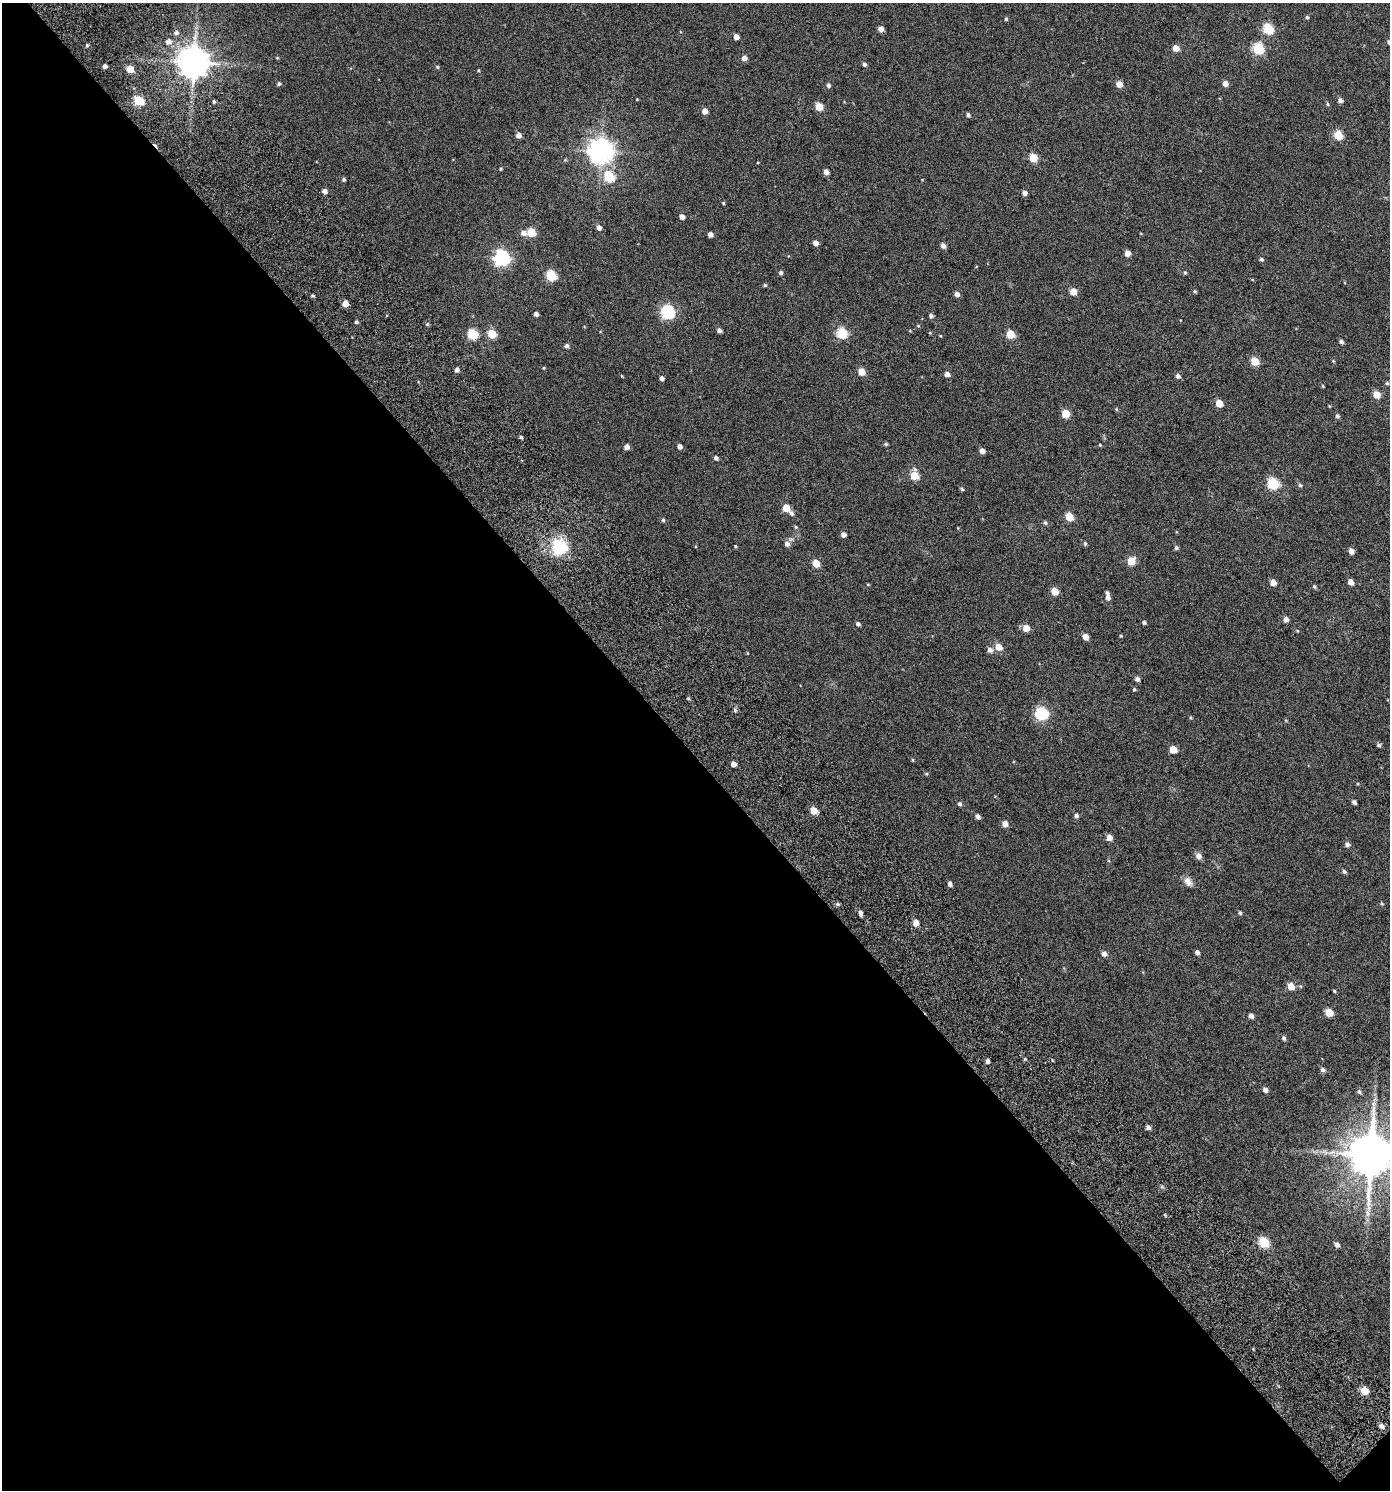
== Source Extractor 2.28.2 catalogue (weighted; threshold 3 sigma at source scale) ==
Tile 3 of 2 x 2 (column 1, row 2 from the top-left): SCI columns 173-1560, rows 145-1632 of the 3261 x 3269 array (HDU 1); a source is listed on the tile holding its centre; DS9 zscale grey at full resolution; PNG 1392 x 1492 px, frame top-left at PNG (2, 3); no overlay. Shown black and unused: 49% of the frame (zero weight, under 3 of 6 exposures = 13% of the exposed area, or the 3 px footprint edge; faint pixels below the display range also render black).
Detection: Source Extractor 2.28.2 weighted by HDU 2 'WHT'; one run over the whole footprint, this tile lists its part. Background 0.0296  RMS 0.013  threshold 0.0536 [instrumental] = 3 sigma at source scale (4.09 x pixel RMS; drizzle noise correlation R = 1.36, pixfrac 0.8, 0.0396/0.0396 arcsec/px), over >= 5 px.
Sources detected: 177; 1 cosmic-ray / hot-pixel residue — not listed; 1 inside a brighter listed object's ellipse — not listed separately; the other 175 listed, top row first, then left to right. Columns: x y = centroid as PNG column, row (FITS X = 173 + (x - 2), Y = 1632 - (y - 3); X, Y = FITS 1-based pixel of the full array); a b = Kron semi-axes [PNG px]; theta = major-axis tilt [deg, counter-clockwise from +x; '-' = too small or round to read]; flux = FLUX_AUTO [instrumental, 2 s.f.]
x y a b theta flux
1307 17 5 4 - 1.5
1006 19 4 4 - 1.4
881 29 5 5 - 6.3
1268 29 6 5 - 62
176 32 6 5 - 3
736 37 4 4 - 6.8
168 41 6 5 - 4.8
1389 42 5 4 - 3.4
87 45 4 3 - 1.7
1176 48 5 5 - 10
1258 48 6 5 - 81
277 58 5 3 - 0.79
744 58 5 5 - 5.3
194 63 9 9 - 1900
864 64 4 4 - 2.5
105 66 4 4 - 4.2
437 67 5 4 - 1.4
130 69 5 5 - 23
279 84 5 4 - 2.2
1119 84 5 5 - 10
1225 84 5 5 - 6.8
829 85 5 4 - 2.5
637 99 4 3 - 0.73
1340 100 5 5 - 3.8
138 101 5 5 - 54
214 101 5 4 - 1.5
1327 104 6 3 -81 1.3
819 106 5 5 - 22
705 111 5 5 - 7.4
968 115 5 4 - 2.3
518 135 5 5 - 5.6
1338 135 5 5 - 38
601 151 8 8 - 940
1033 158 5 5 - 33
565 160 6 3 19 1.2
501 169 4 3 - 1.2
826 172 4 4 - 5.9
609 176 6 5 - 66
344 179 4 4 - 1.8
325 191 5 5 - 4.2
1025 193 5 4 - 4.6
723 203 4 4 - 1
682 217 5 4 - 5.5
599 228 5 5 - 4.7
531 232 5 5 - 32
524 233 7 5 -6 5.7
710 235 4 4 - 4.9
816 243 4 4 - 6.8
943 245 5 5 - 5
1127 253 5 4 - 8.3
502 258 7 6 - 270
1261 259 5 4 - 2
781 272 5 4 - 2.4
1185 273 5 4 - 1.4
551 275 6 5 - 63
765 285 5 4 - 1.3
1073 291 5 5 - 16
1195 291 5 4 - 1.4
957 294 5 4 - 4.9
313 295 4 3 - 1.7
345 303 5 4 - 12
668 312 6 6 - 170
536 314 4 4 - 3.6
931 316 5 4 - 2.9
356 322 4 4 - 2
427 324 5 4 - 1.4
918 326 5 4 - 1.1
719 330 4 4 - 3.8
842 333 5 5 - 67
930 333 5 3 - 0.79
472 334 6 5 - 58
492 334 5 5 - 35
1010 334 5 5 - 29
1341 342 5 4 - 2.3
567 346 5 5 - 2.8
1255 361 5 5 - 27
1333 361 4 4 - 0.97
544 368 5 3 - 0.89
457 370 4 4 - 4
861 372 5 5 - 16
947 374 5 4 - 5.4
1178 376 6 5 - 3
662 378 4 4 - 3.1
1387 383 5 4 - 1.3
1323 386 4 3 - 1
1377 394 5 5 - 16
1219 403 5 5 - 17
1329 406 5 3 - 0.83
1116 409 5 3 - 1
1066 414 5 5 - 22
1337 416 5 5 - 2.2
521 437 4 4 - 1.7
886 444 5 4 - 1.6
1100 445 4 4 - 0.95
680 446 5 4 - 4.8
627 447 4 4 - 6
982 451 5 4 - 5.3
716 458 5 4 - 2.8
914 476 6 5 - 31
1273 483 6 5 - 92
1300 485 6 5 - 2.1
962 489 5 4 - 1.5
786 508 5 5 - 21
791 513 7 5 -57 3
1069 517 5 5 - 31
663 520 5 5 - 1.5
1045 523 6 4 78 1.7
796 527 5 4 - 1.5
843 535 4 4 - 5.1
1085 543 5 4 - 1.7
787 544 6 6 - 4.6
735 546 4 3 - 1.1
559 547 20 18 -62 44
1176 547 5 5 - 2.2
1351 551 5 4 - 6.3
1131 561 5 5 - 28
816 563 5 5 - 22
1273 582 4 4 - 9
1351 582 5 4 - 7.3
868 584 5 3 - 0.88
1314 587 5 5 - 1.6
1054 591 5 5 - 18
1108 598 7 5 -80 4.2
1286 619 5 4 - 5.4
1144 622 4 4 - 2
858 624 4 4 - 2.7
1026 628 5 5 - 14
1121 636 4 4 - 0.92
1085 637 5 4 - 9.8
998 647 6 5 - 13
990 650 6 5 - 4.3
1137 679 5 4 - 3.6
1134 689 5 4 - 1.3
688 698 5 3 - 1.2
1041 713 6 6 - 140
1379 745 5 5 - 2.1
1173 749 5 5 - 18
912 760 5 3 - 1
734 764 4 4 - 6.4
926 774 5 4 - 1.2
1354 802 4 4 - 2.8
960 804 5 5 - 2.1
814 811 5 5 - 16
977 816 5 4 - 3.8
1076 816 5 4 - 2.7
1005 824 5 5 - 7.6
1109 838 5 5 - 9.2
1347 844 5 5 - 3.8
1199 856 6 5 - 7
1344 872 5 4 - 2.2
1188 882 13 8 -59 6.1
950 884 6 5 - 3.3
1382 903 5 4 - 1.3
837 904 6 5 - 2
860 913 6 4 -83 3.6
1240 913 5 4 - 1.9
916 923 5 5 - 11
1197 952 4 4 - 3.4
1104 954 5 5 - 5
1291 986 5 4 - 18
1334 991 4 3 - 1.2
1329 1012 5 5 - 26
1251 1016 5 4 - 4.1
1284 1038 6 4 -63 2.3
1025 1059 5 3 - 1.1
987 1061 4 4 - 3.2
1323 1070 5 5 - 3
1265 1090 5 4 - 4.4
1359 1092 6 5 - 2
1148 1128 6 5 - 2.9
1371 1155 12 11 - 4700
1264 1242 6 5 - 62
1337 1245 5 5 - 4.5
1364 1391 5 5 - 25
1382 1426 6 5 - 4
Isophote crosses this tile's border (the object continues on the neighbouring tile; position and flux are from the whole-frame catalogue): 2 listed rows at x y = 1389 42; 1371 1155